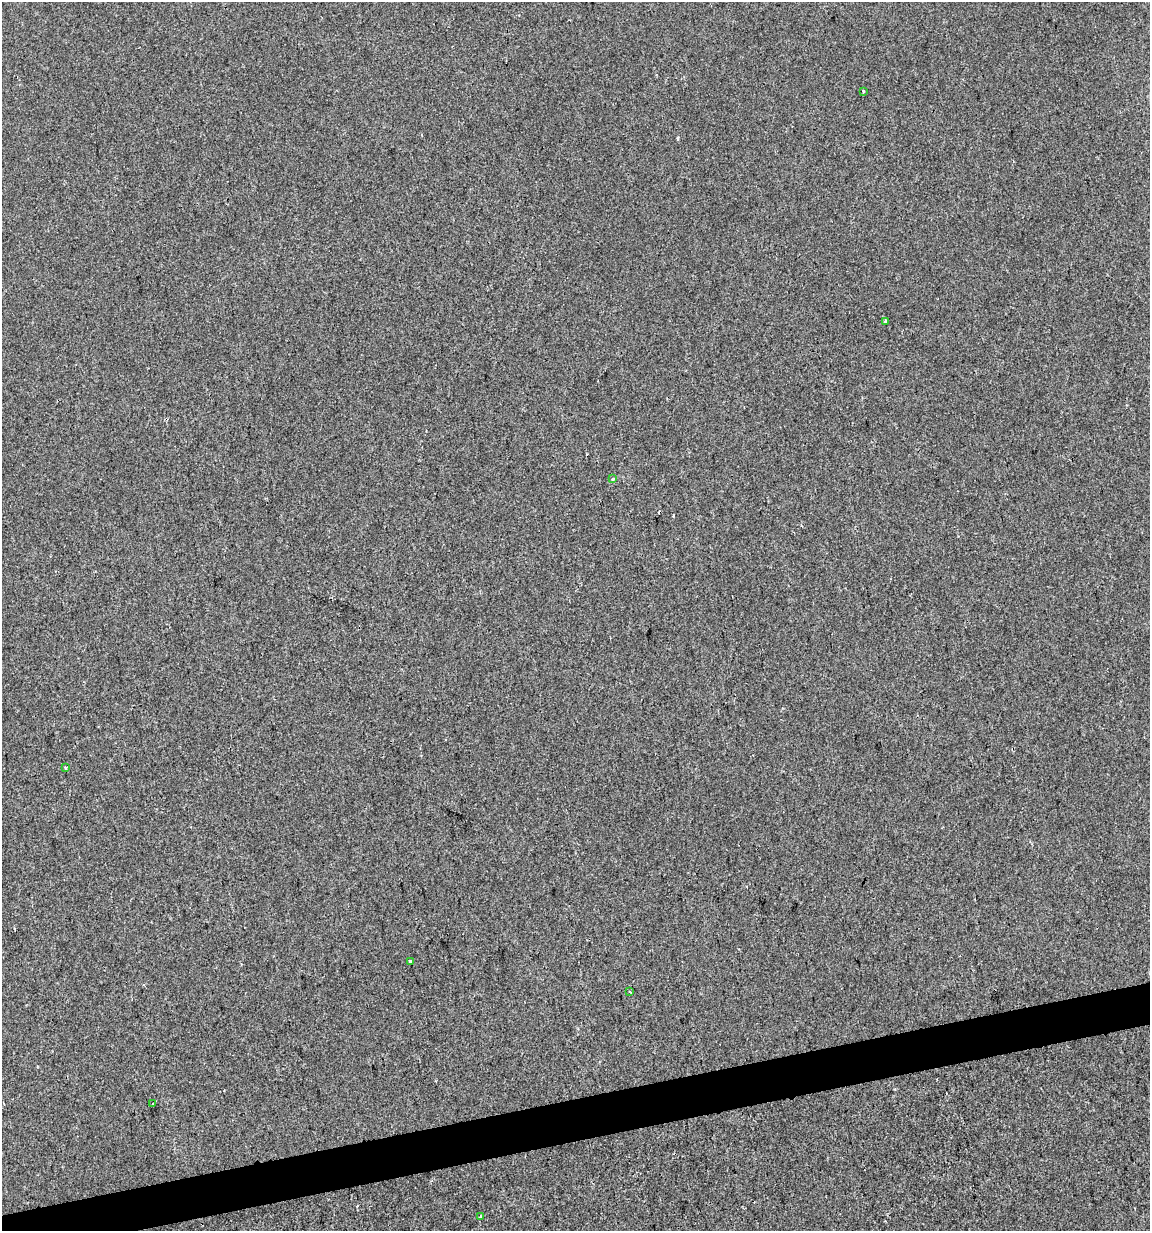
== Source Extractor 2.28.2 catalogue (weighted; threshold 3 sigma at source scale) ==
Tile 7 of 4 x 4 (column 3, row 2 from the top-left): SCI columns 2326-3473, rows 2461-3689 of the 4697 x 4919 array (HDU 1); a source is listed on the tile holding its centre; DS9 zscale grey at full resolution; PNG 1152 x 1233 px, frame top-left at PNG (2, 2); each listed source drawn as its Kron ellipse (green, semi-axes under 4 px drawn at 4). Shown black and unused: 3% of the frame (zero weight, under 2 of 3 exposures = <1% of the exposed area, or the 3 px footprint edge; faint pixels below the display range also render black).
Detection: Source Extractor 2.28.2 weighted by HDU 2 'WHT'; one run over the whole footprint, this tile lists its part. Background -2.51e-04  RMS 0.0042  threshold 0.019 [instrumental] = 3 sigma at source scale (4.5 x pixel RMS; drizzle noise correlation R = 1.50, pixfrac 1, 0.0396/0.0396 arcsec/px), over >= 5 px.
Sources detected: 9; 1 cosmic-ray / hot-pixel residue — neither listed nor drawn; the other 8 listed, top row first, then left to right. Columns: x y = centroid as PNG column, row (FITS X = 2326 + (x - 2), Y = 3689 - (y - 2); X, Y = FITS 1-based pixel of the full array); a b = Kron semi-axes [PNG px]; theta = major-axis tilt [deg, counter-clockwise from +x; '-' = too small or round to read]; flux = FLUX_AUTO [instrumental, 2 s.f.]
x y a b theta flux
863 91 3 3 - 0.71
885 321 4 3 - 1
613 479 4 4 - 0.35
66 768 4 3 - 0.5
411 961 3 3 - 3.1
630 992 4 2 - 0.53
152 1103 3 2 - 0.61
480 1216 3 3 - 0.5